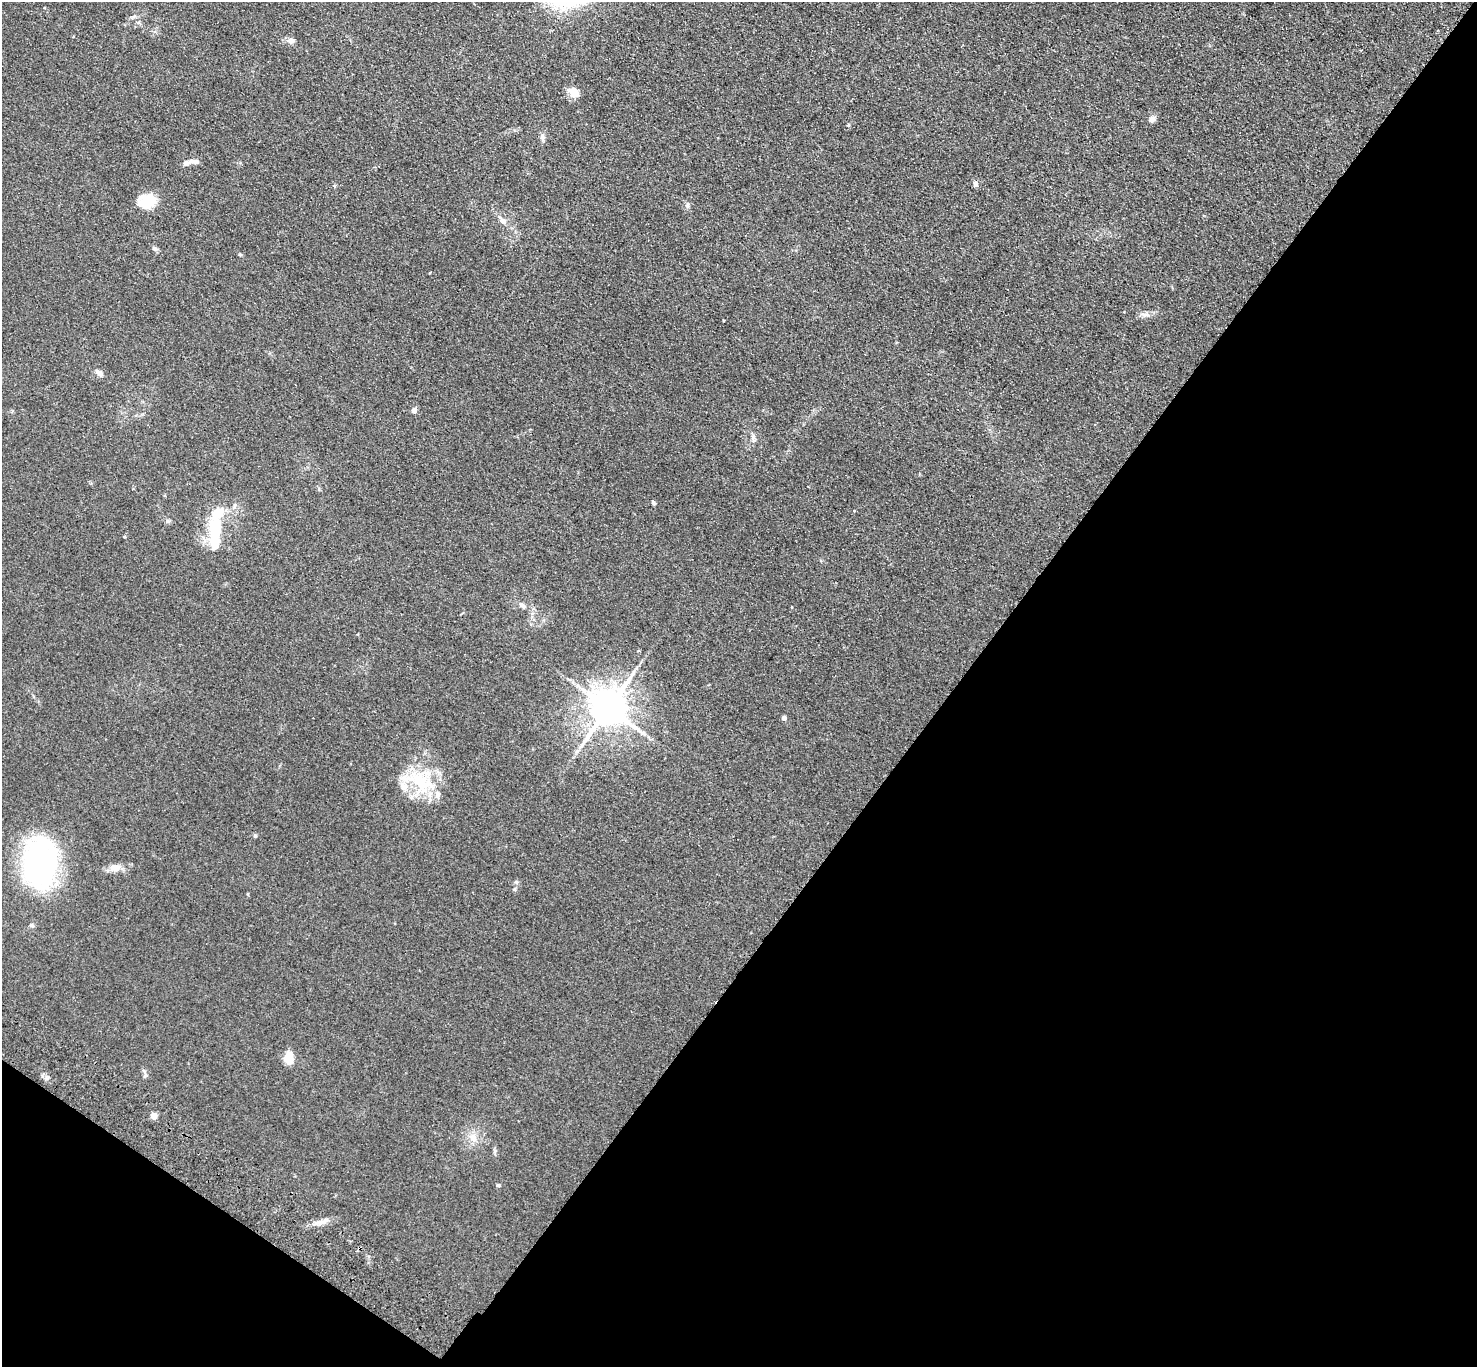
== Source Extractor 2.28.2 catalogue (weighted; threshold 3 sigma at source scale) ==
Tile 15 of 4 x 4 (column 3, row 4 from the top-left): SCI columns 2989-4463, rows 204-1568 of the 5975 x 6006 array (HDU 1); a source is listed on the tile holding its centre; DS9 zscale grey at full resolution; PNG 1479 x 1369 px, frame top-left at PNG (2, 2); no overlay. Shown black and unused: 39% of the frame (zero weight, under 2 of 3 exposures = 3% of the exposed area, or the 3 px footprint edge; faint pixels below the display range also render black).
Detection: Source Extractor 2.28.2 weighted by HDU 2 'WHT'; one run over the whole footprint, this tile lists its part. Background 0.0978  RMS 0.012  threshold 0.0537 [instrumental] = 3 sigma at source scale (4.5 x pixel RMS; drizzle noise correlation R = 1.50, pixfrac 1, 0.05/0.05 arcsec/px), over >= 5 px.
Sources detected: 38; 1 inside a brighter object's white glare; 1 cosmic-ray / hot-pixel residue — not listed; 3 inside a brighter listed object's ellipse — not listed separately; the other 33 listed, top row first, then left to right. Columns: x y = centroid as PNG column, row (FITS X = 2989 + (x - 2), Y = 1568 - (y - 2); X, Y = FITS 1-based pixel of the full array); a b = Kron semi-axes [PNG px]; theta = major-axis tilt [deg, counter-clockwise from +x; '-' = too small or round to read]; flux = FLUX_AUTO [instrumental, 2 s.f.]
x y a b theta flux
290 41 10 7 -7 5.9
574 92 14 10 -24 11
1152 119 7 6 - 6.6
848 125 5 4 - 1.1
542 137 11 6 -84 3.7
186 163 12 6 23 4.8
975 184 7 5 -75 4
147 202 19 16 18 28
687 206 7 5 -88 2.8
502 221 12 7 -47 7.4
154 248 8 6 -43 2.8
240 255 6 4 -1 1.2
1145 314 15 4 -7 4.2
724 320 3 2 - 1.4
99 373 8 6 -39 5.5
414 410 4 4 - 9.5
753 438 12 5 -78 3.9
654 503 6 4 -51 2
218 513 24 14 52 25
214 527 14 9 -75 41
522 605 11 6 -38 4.2
608 708 11 10 - 3000
784 718 4 4 - 5.1
421 782 35 26 -57 65
255 836 5 4 - 1.7
40 862 36 26 86 310
114 868 14 10 -15 8.7
32 925 6 5 - 1.9
289 1058 14 9 -88 17
154 1116 4 4 - 17
473 1137 13 10 -46 10
498 1185 5 4 - 1.5
319 1222 12 4 -5 5.5
Unlisted compact peaks at least as high as the median listed source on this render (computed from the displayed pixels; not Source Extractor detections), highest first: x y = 514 889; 47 1078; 167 521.